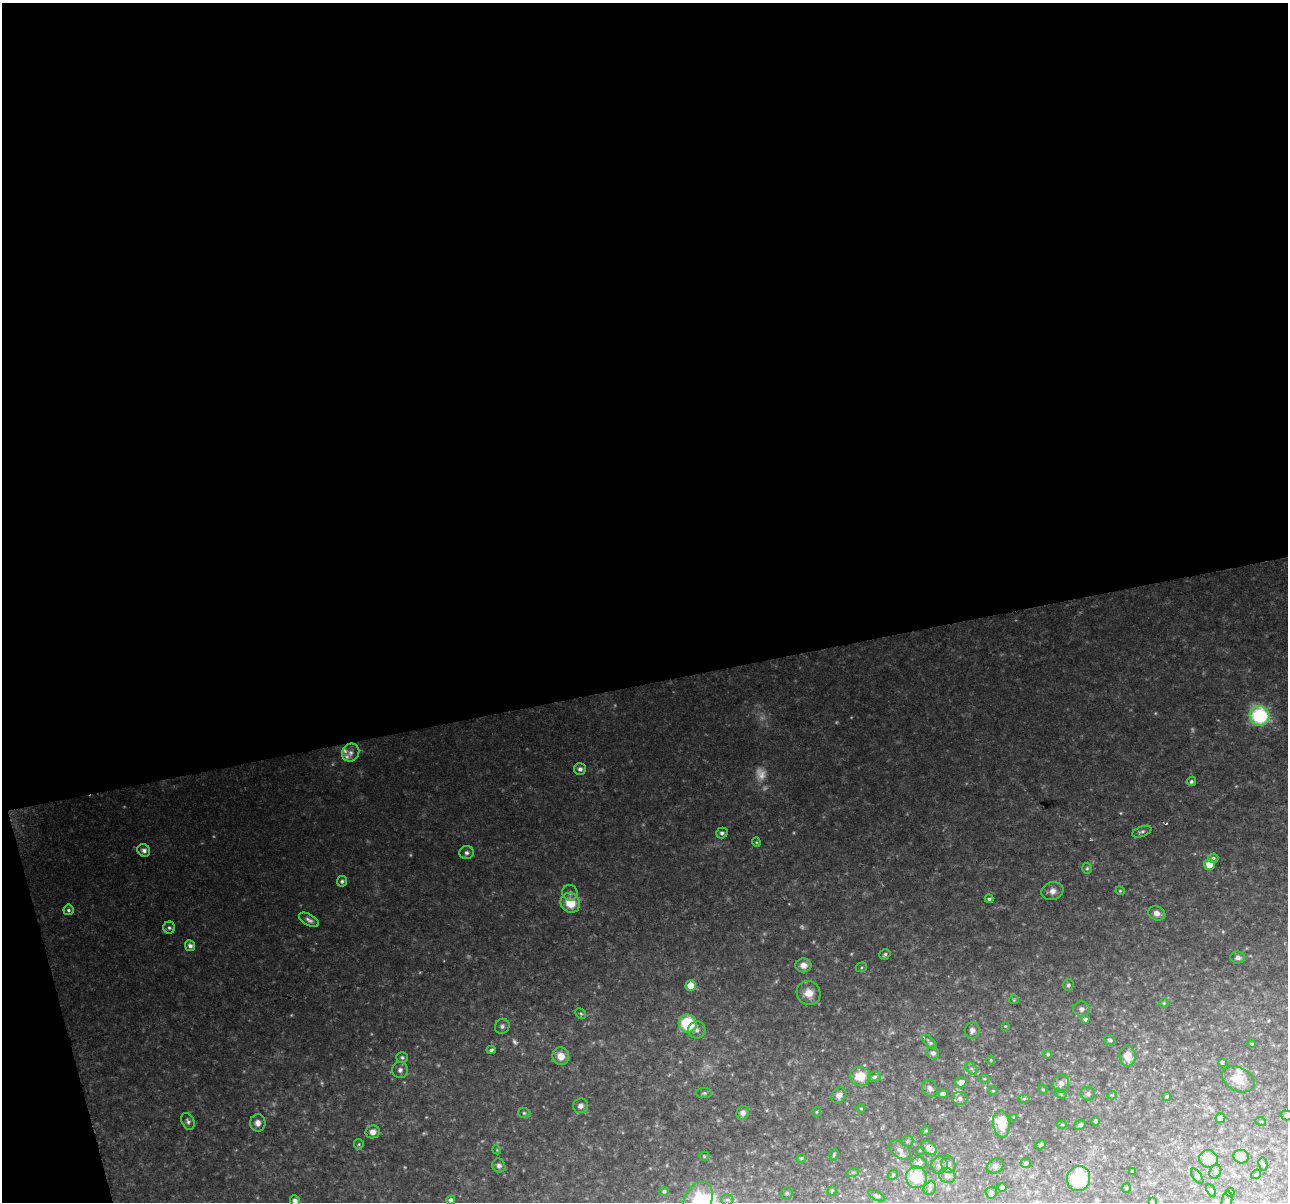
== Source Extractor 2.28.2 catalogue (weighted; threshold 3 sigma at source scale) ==
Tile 1 of 4 x 4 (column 1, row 1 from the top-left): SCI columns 1-1286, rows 3647-4846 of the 5144 x 4939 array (HDU 1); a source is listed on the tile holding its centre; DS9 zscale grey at full resolution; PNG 1290 x 1204 px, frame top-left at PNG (2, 3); each listed source drawn as its Kron ellipse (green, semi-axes under 4 px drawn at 4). Shown black and unused: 58% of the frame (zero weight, under 2 of 3 exposures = <1% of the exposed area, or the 3 px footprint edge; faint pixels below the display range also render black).
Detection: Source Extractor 2.28.2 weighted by HDU 2 'WHT'; one run over the whole footprint, this tile lists its part. Background 0.0766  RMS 0.0094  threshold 0.0423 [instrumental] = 3 sigma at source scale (4.5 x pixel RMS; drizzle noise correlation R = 1.50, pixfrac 1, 0.0396/0.0396 arcsec/px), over >= 5 px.
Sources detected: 150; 12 too faint to see at this stretch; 1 inside a brighter object's white glare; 1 cosmic-ray / hot-pixel residue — neither listed nor drawn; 4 inside a brighter listed object's ellipse — not listed separately; the other 132 listed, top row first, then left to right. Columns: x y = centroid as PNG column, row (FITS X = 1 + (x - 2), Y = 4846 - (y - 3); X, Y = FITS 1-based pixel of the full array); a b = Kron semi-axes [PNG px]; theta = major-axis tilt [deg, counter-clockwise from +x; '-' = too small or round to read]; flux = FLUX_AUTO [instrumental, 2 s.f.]
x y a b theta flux
1259 716 10 9 - 92
351 753 9 8 - 4.4
580 769 6 6 - 3.2
1191 781 5 4 - 2.1
1142 832 10 5 20 2.5
722 833 6 5 - 2.3
756 842 4 4 - 1
144 850 7 6 - 3.3
467 853 7 6 - 3
1213 858 5 4 - 2
1209 865 5 5 - 14
1087 868 5 4 - 1.4
342 881 5 5 - 2
1052 891 11 8 17 6.5
1120 891 4 4 - 1.1
570 893 8 7 - 3.4
989 899 4 3 - 1.8
570 903 10 9 - 22
68 910 5 5 - 2.1
1157 913 9 7 -22 5.8
309 920 11 5 -30 3.7
169 928 6 6 - 2
190 946 5 5 - 3.8
885 954 6 5 - 1.9
1238 957 7 6 - 3.4
803 965 8 7 - 7.2
861 967 6 4 22 1.3
691 985 5 5 - 17
1068 985 6 5 - 2.3
809 993 12 11 - 12
1014 1000 4 4 - 0.98
1164 1003 5 4 - 1.1
1081 1009 8 7 - 3.6
581 1013 6 5 - 1.5
1085 1019 4 3 - 2.2
688 1024 9 9 - 49
502 1026 8 7 - 3.3
1005 1026 3 3 - 0.9
697 1030 9 8 - 4.6
972 1030 8 7 - 3.6
1110 1040 5 5 - 2.3
930 1042 9 4 -46 2.4
1252 1044 4 3 - 1.5
491 1050 4 4 - 2.1
933 1053 6 6 - 3.1
1048 1054 4 3 - 1.1
561 1056 8 8 - 12
1128 1056 10 8 -84 11
402 1057 6 5 - 1.8
991 1060 4 4 - 0.98
1222 1062 4 4 - 2.5
971 1068 7 5 -45 2.4
400 1070 8 8 - 3.9
860 1076 10 9 - 20
874 1077 6 5 - 2.3
984 1079 5 3 - 0.96
1238 1079 17 11 -28 17
961 1082 6 5 - 8.7
1061 1083 9 8 - 5
930 1088 9 7 -61 3.7
1043 1089 5 4 - 1.2
993 1091 4 4 - 1
704 1093 8 5 0 1.9
943 1094 5 4 - 4.1
1060 1094 6 4 -21 1.3
1088 1094 7 6 - 2.4
839 1095 8 7 - 5.3
1112 1095 4 4 - 1
1167 1096 4 4 - 1.4
960 1098 7 6 - 4.1
1024 1098 6 4 1 1.4
580 1106 7 7 - 4.4
861 1108 4 4 - 1
816 1112 4 4 - 1.1
524 1113 6 5 - 1.6
743 1113 7 6 - 4.7
1286 1116 5 4 - 2.8
1013 1117 4 2 - 0.67
1220 1118 5 5 - 6.1
188 1121 9 6 -64 2.9
1095 1121 4 4 - 2
1261 1122 5 3 - 0.94
258 1123 8 7 - 5.9
1001 1124 13 8 -83 34
1062 1125 5 3 - 1.2
1080 1125 6 5 - 2
926 1131 5 4 - 1.2
373 1132 7 6 - 6.4
907 1141 6 5 - 1.7
359 1144 5 4 - 1.3
1041 1145 5 4 - 1.6
929 1148 9 6 -36 6.8
497 1150 4 3 - 0.96
900 1150 12 7 -37 5.4
920 1150 4 4 - 0.77
834 1154 6 4 72 1.2
704 1156 5 4 - 1.2
1241 1157 8 7 - 6.8
801 1158 4 3 - 1.2
1208 1159 9 8 - 20
919 1163 8 6 -3 6.1
1026 1163 5 5 - 2
948 1164 9 7 -80 4.5
1263 1164 6 4 -79 1.7
940 1165 8 8 - 3.9
499 1166 7 6 - 3.4
995 1166 9 7 36 2.5
1132 1171 3 2 - 0.68
853 1172 6 4 19 1.5
1215 1172 7 5 62 2
1256 1174 5 4 - 1.2
893 1175 5 4 - 1.3
947 1176 8 7 - 4.1
1197 1176 9 4 -55 1.7
916 1177 11 10 - 31
1079 1178 12 11 - 62
930 1188 7 5 51 2.3
1002 1188 4 3 - 1.9
1126 1188 5 4 - 0.98
1211 1190 6 4 -65 1.2
664 1191 4 4 - 2.2
832 1191 5 4 - 1.2
991 1192 6 6 - 2
787 1193 6 6 - 1.9
1230 1193 4 4 - 1.7
877 1196 9 4 -28 1.7
451 1200 4 4 - 4
698 1200 18 13 60 38
727 1200 6 5 - 2.2
295 1201 5 5 - 3
1227 1201 10 5 80 2.7
1152 1202 3 3 - 1.3
Overlapping masked pixels (flux is a lower limit): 1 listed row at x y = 929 1148
Isophote crosses this tile's border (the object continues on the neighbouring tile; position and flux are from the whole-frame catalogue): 5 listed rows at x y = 1286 1116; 698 1200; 295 1201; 1227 1201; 1152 1202